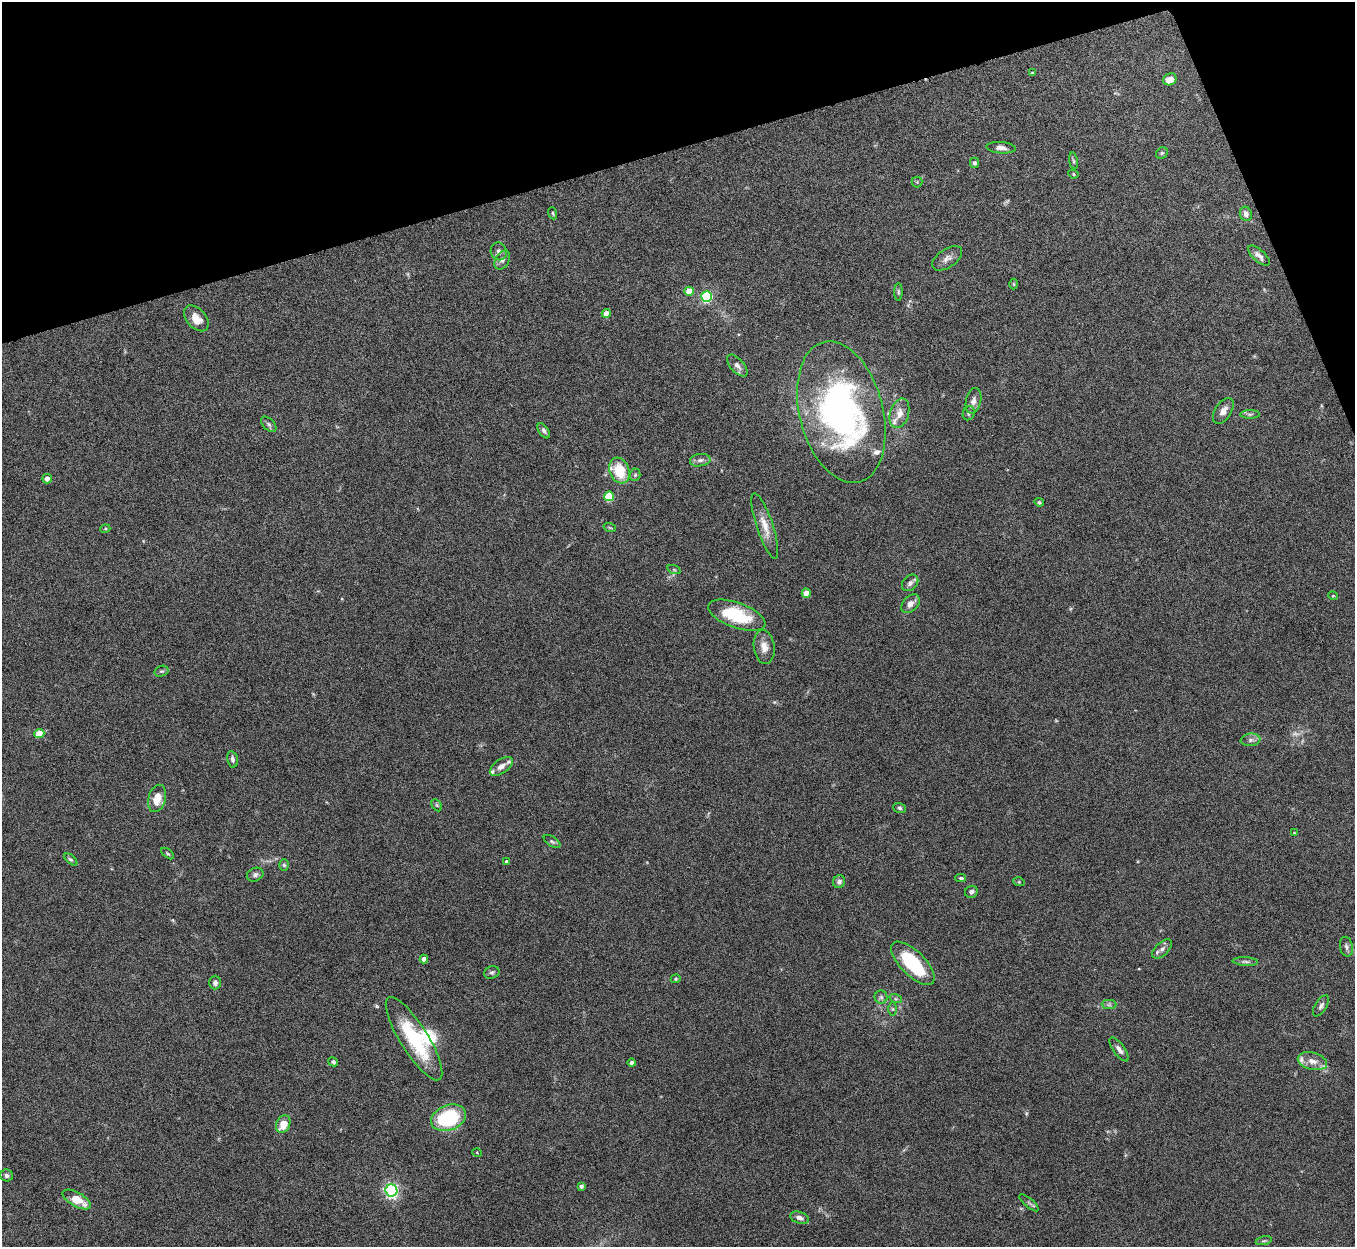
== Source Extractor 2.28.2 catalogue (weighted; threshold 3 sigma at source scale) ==
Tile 3 of 4 x 4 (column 3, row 1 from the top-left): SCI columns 2710-4062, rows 3885-5129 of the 5421 x 5406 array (HDU 1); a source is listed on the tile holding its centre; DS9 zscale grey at full resolution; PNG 1357 x 1249 px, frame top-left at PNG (2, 2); each listed source drawn as its Kron ellipse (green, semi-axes under 4 px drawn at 4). Shown black and unused: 14% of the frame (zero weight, under 5 of 10 exposures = <1% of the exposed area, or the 3 px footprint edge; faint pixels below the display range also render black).
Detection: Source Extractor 2.28.2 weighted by HDU 2 'WHT'; one run over the whole footprint, this tile lists its part. Background 0.146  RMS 0.0057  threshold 0.0235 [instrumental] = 3 sigma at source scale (4.09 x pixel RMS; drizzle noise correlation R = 1.36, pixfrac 0.8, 0.05/0.05 arcsec/px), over >= 5 px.
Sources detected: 99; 2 too faint to see at this stretch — neither listed nor drawn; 5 inside a brighter listed object's ellipse — not listed separately; the other 92 listed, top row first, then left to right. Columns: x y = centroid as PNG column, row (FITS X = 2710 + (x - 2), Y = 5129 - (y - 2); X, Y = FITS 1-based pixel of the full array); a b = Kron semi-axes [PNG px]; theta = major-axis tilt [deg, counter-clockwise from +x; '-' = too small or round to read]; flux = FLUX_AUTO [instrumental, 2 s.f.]
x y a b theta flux
1032 73 3 3 - 0.55
1170 79 7 5 27 4.8
1001 148 14 5 -4 2.6
1162 153 6 5 - 0.9
1073 161 8 4 -82 0.89
974 163 5 4 - 1.1
1073 174 5 4 - 0.68
917 182 5 5 - 0.7
553 213 6 3 -71 0.65
1246 214 7 6 - 2.1
499 251 9 8 - 2.2
1259 256 14 6 -41 2.4
947 258 17 9 34 3.2
502 260 10 7 60 2.1
1014 284 5 3 - 0.47
689 291 4 4 - 8.9
898 292 9 4 90 0.81
707 296 5 5 - 51
606 313 4 4 - 5.9
196 318 15 9 -48 6
737 365 13 7 -48 2.6
973 401 13 7 77 2.9
1223 411 14 8 57 3.6
841 412 72 42 -76 170
899 413 15 9 73 5.1
969 413 7 5 66 1.1
1250 414 10 4 0 1.1
269 424 9 5 -45 1.2
544 431 8 5 -55 1.3
700 460 10 6 8 1.9
619 471 13 9 -70 16
635 475 6 5 - 0.88
47 479 5 4 - 2.9
609 496 5 5 - 23
1039 502 5 4 - 0.67
765 526 34 8 -72 7.3
610 528 6 4 -19 0.6
105 529 5 3 - 0.51
674 570 7 4 -19 0.7
910 583 9 7 45 2.2
806 593 4 4 - 7.9
1333 596 5 3 - 0.43
911 604 11 7 44 3.4
737 615 30 12 -20 29
764 647 17 10 -83 4.6
161 671 7 5 17 0.92
39 733 5 4 - 9.4
1251 740 10 6 7 1.7
232 759 8 5 -78 1.4
501 766 13 7 35 3.3
157 798 14 8 74 7.1
437 805 6 4 -60 0.76
900 808 6 5 - 0.95
1294 833 3 2 - 0.31
552 841 9 5 -33 1.2
168 854 7 3 -39 0.66
71 859 8 4 -40 0.85
507 861 4 3 - 1.6
284 865 6 5 - 0.84
255 875 8 6 24 1.5
961 878 5 3 - 0.85
839 882 6 6 - 1.8
1019 882 5 3 - 0.53
971 892 6 6 - 1.6
1346 947 10 6 -78 1.7
1162 949 12 6 45 2.2
424 959 4 4 - 3.5
1245 962 13 4 -3 1.4
913 963 28 12 -45 31
492 972 8 6 20 1.1
676 979 5 4 - 0.59
215 983 7 6 - 1.9
881 997 6 6 - 1.3
896 999 6 4 -17 0.92
1109 1005 7 4 0 1.1
1321 1006 12 6 58 1.6
893 1009 6 4 -89 0.9
414 1039 48 14 -58 32
1119 1049 14 5 -54 2.4
1312 1061 15 8 -14 4.4
333 1062 5 4 - 0.99
632 1063 4 4 - 1.7
448 1118 18 12 19 41
283 1124 9 6 67 7.9
477 1153 5 3 - 0.45
7 1175 6 6 - 1.5
581 1186 4 4 - 1.3
391 1190 6 6 - 120
77 1199 15 7 -29 9.9
1029 1203 12 3 -40 1
800 1218 9 6 -18 2
1264 1241 8 3 13 0.67